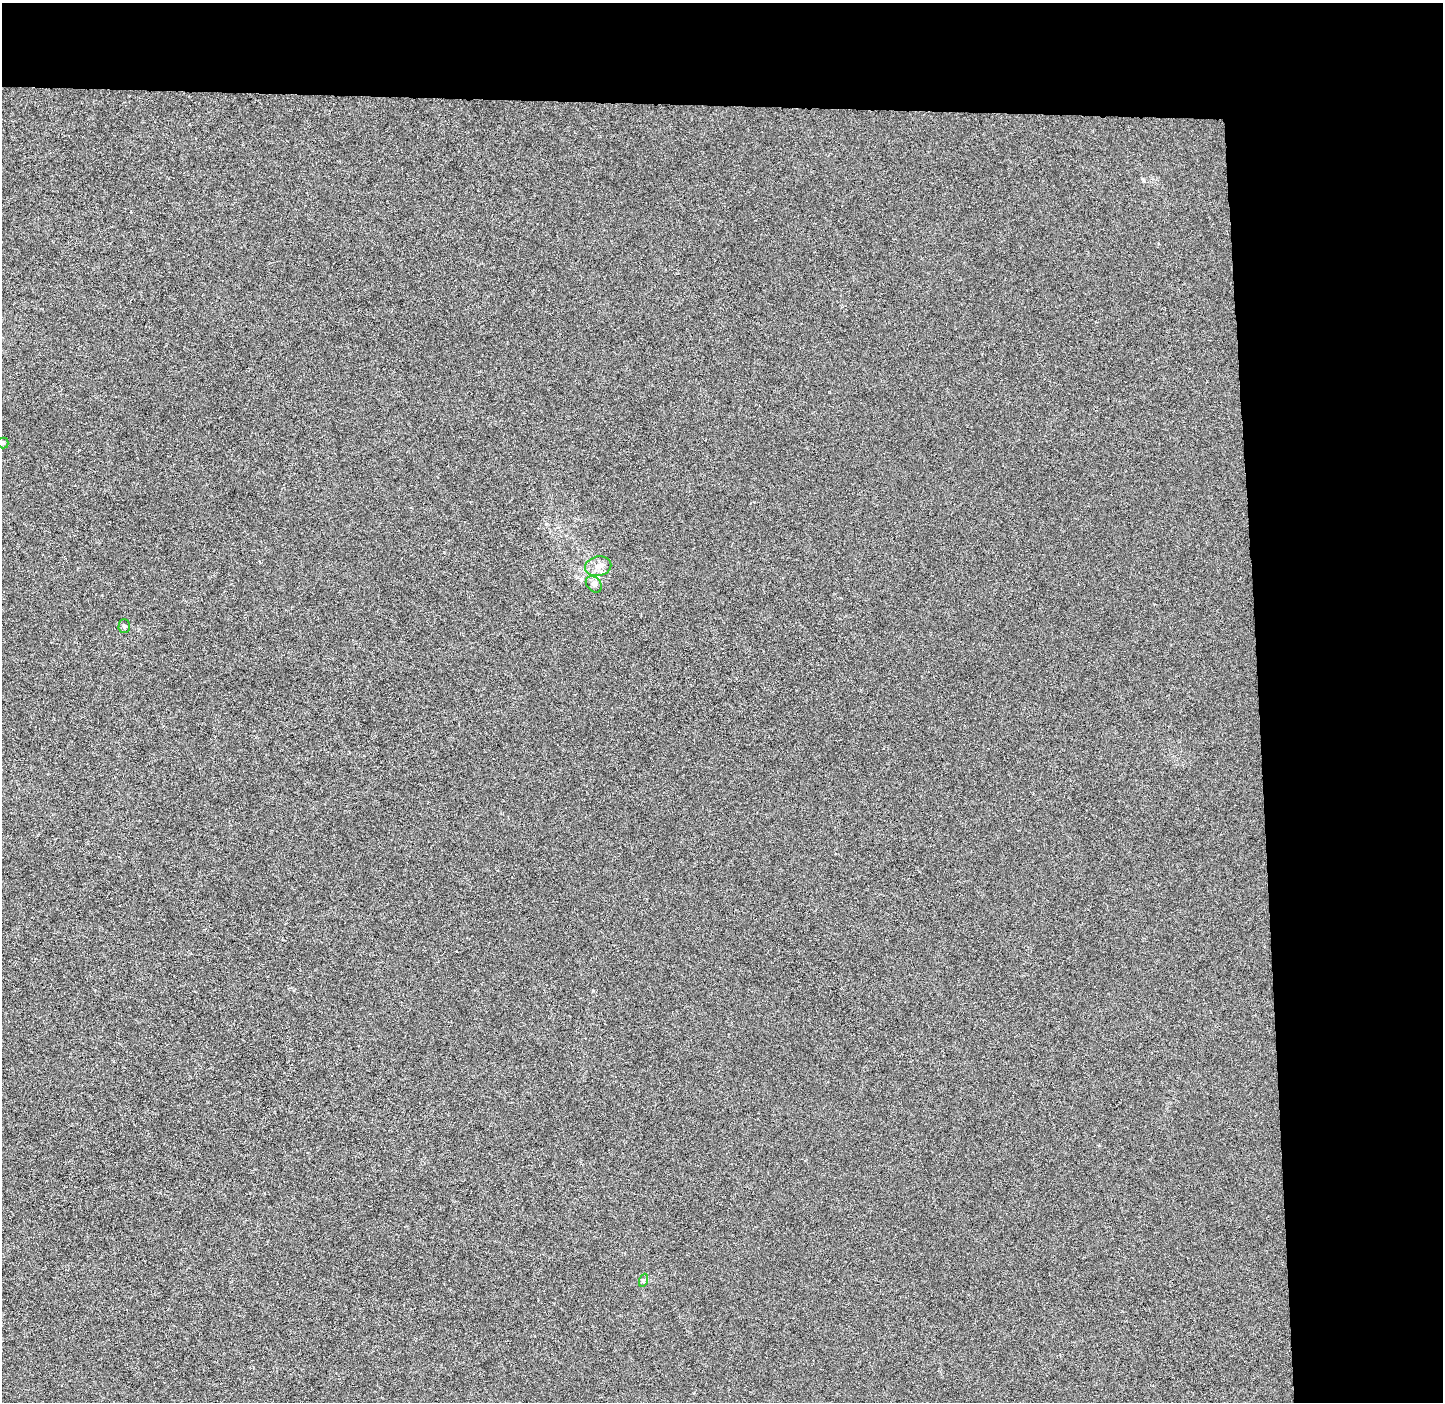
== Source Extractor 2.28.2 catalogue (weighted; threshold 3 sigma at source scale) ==
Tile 3 of 3 x 3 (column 3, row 1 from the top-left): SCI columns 2953-4393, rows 2808-4207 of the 4465 x 4207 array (HDU 1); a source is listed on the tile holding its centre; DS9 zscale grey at full resolution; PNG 1445 x 1404 px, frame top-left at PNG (2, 3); each listed source drawn as its Kron ellipse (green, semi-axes under 4 px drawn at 4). Shown black and unused: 19% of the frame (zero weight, under 3 of 6 exposures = <1% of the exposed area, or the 3 px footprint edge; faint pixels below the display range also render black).
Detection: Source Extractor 2.28.2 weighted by HDU 2 'WHT'; one run over the whole footprint, this tile lists its part. Background -1.97e-04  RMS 0.0024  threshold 0.00975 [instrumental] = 3 sigma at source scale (4.09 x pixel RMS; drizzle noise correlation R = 1.36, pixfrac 0.8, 0.0396/0.0396 arcsec/px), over >= 5 px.
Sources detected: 5; all 5 listed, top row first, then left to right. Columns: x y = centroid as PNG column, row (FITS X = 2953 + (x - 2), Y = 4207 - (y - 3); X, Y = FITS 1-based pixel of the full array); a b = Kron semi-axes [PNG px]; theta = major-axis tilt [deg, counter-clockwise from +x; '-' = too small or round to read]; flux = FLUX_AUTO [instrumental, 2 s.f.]
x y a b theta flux
3 443 5 5 - 0.33
598 566 13 9 12 1.8
594 584 9 6 -45 0.72
124 626 7 5 90 0.42
644 1280 6 4 70 0.38